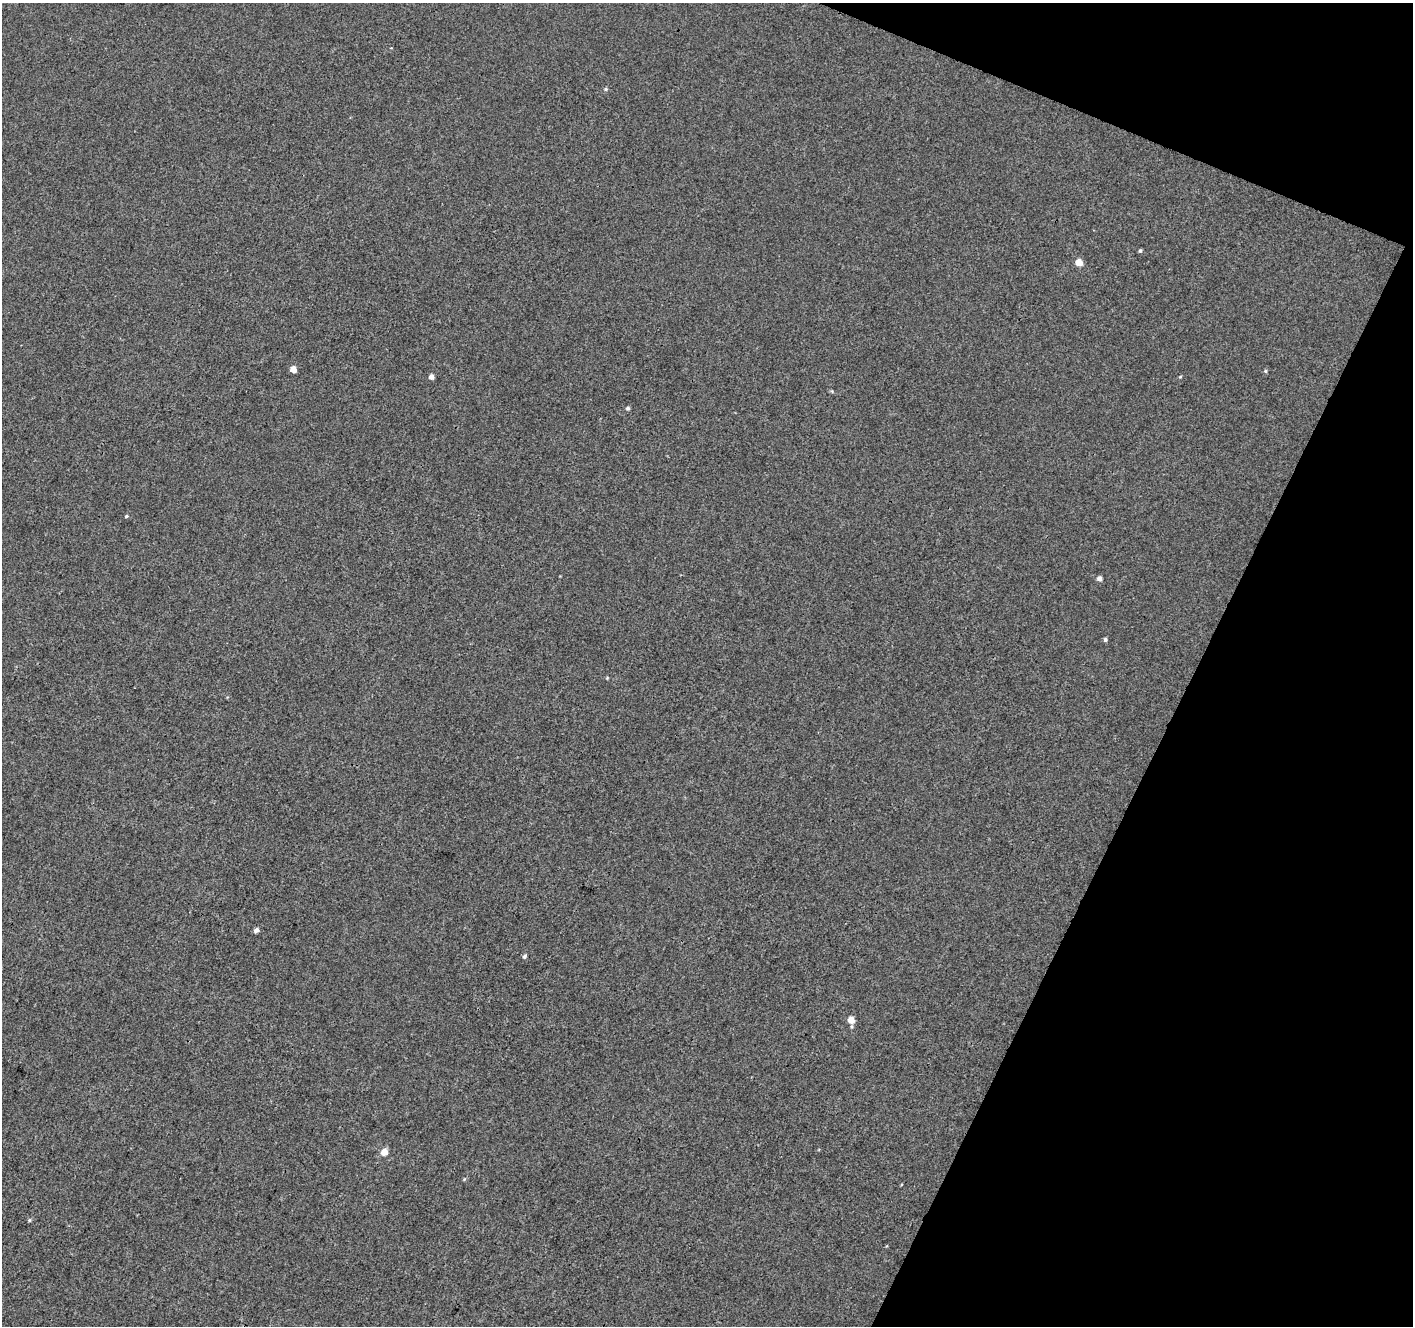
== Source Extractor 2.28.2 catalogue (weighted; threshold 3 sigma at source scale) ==
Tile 8 of 4 x 4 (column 4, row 2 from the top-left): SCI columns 4235-5645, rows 2855-4178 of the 5656 x 5772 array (HDU 1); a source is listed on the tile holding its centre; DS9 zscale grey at full resolution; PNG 1415 x 1328 px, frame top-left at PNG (2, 3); no overlay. Shown black and unused: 20% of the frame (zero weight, under 3 of 4 exposures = <1% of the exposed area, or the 3 px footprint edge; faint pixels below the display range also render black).
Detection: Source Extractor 2.28.2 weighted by HDU 2 'WHT'; one run over the whole footprint, this tile lists its part. Background -1.68e-04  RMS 0.0032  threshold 0.0146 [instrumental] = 3 sigma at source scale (4.5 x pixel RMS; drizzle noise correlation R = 1.50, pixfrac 1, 0.0396/0.0396 arcsec/px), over >= 5 px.
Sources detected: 18; all 18 listed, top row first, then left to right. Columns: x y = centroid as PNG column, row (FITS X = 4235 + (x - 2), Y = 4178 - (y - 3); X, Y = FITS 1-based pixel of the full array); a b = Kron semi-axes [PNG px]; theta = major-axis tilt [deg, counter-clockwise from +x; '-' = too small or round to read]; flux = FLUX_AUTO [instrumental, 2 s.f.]
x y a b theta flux
606 89 5 5 - 0.52
1140 251 4 3 - 0.5
1079 263 5 5 - 5.2
293 369 5 5 - 4
1265 371 5 5 - 0.43
431 377 4 4 - 2
1180 377 5 4 - 0.33
628 408 5 4 - 0.66
126 516 4 4 - 0.45
1099 578 5 5 - 1.4
1105 639 5 5 - 0.67
607 678 4 4 - 0.3
256 930 5 4 - 1.3
524 956 6 5 - 0.67
851 1020 6 5 - 4.4
384 1152 5 5 - 4.9
464 1179 5 4 - 0.36
30 1220 5 4 - 0.48